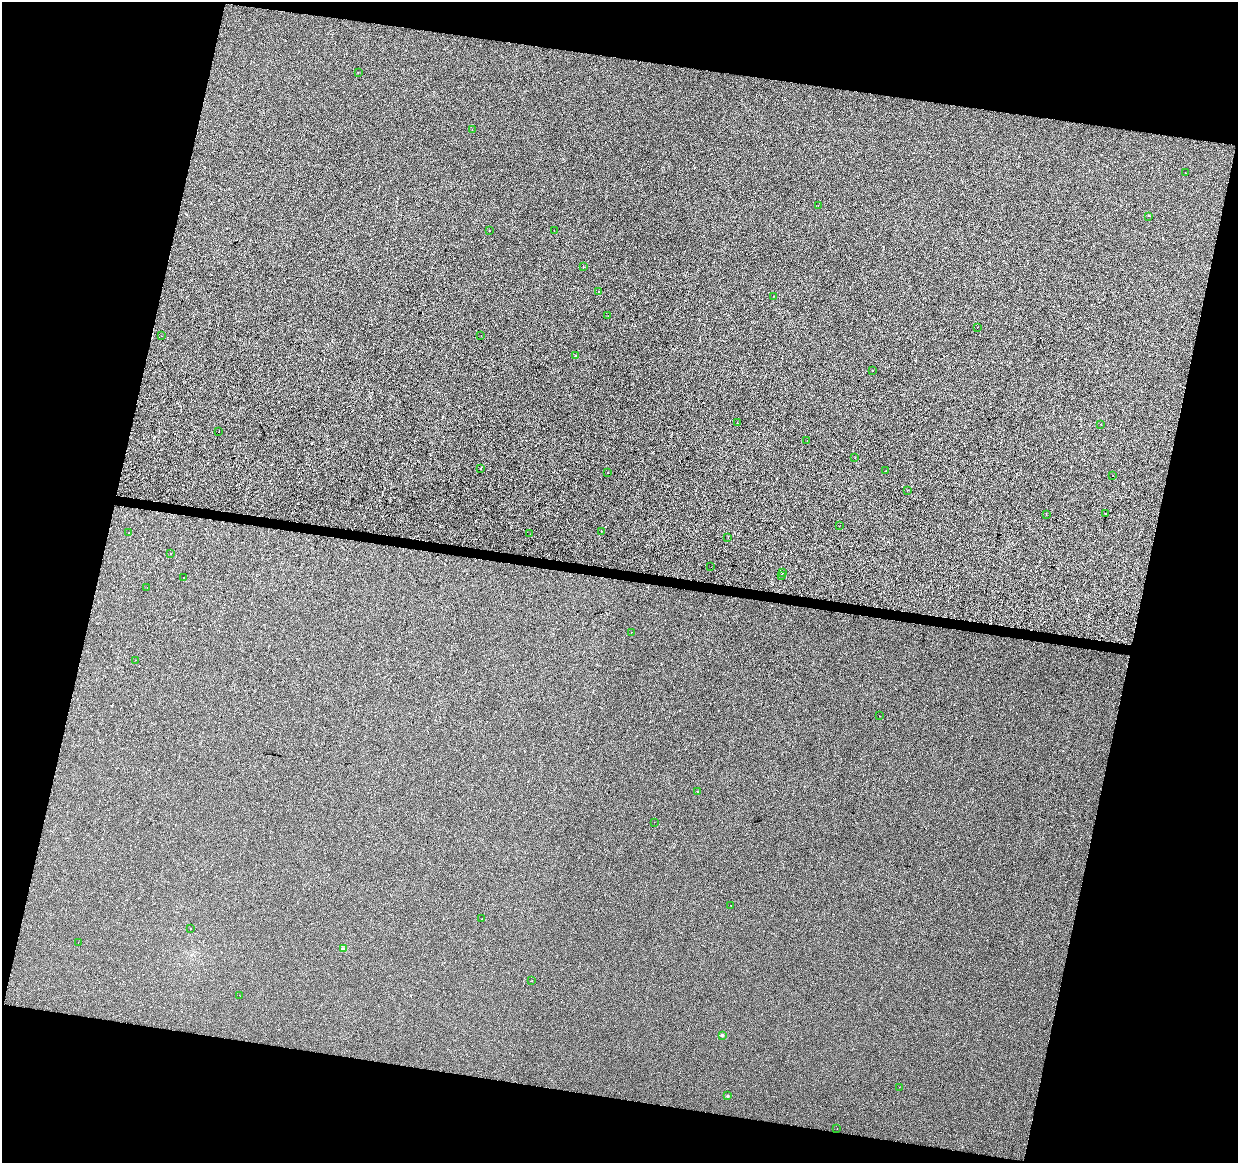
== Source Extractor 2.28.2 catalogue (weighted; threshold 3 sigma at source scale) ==
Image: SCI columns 7-4949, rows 227-4869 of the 4957 x 5153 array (HDU 1 of 3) = the unmasked area's bounding box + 8 px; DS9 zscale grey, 4 x 4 block average (1 PNG px = mean of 4 x 4 image px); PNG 1240 x 1165 px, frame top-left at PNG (2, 2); each listed source drawn as its Kron ellipse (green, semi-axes under 4 px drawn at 4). Shown black and unused: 27% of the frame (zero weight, under 2 of 3 exposures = <1% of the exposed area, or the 3 px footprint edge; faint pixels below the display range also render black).
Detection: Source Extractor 2.28.2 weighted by HDU 2 'WHT'. Background -4.70e-04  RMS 0.0049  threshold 0.0219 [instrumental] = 3 sigma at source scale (4.5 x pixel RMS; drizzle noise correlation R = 1.50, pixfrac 1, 0.0396/0.0396 arcsec/px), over >= 5 px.
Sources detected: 63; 7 cosmic-ray / hot-pixel residue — neither listed nor drawn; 1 coinciding with a brighter row at this scale — not listed separately; the other 55 listed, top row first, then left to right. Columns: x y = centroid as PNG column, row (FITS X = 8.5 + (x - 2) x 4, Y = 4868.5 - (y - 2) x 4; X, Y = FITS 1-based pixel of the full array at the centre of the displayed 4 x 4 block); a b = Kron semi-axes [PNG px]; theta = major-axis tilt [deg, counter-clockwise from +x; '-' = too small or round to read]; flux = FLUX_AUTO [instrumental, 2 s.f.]
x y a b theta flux
358 73 2 2 - 0.67
472 129 2 2 - 0.79
1185 173 2 2 - 1.7
818 206 2 2 - 0.5
1149 216 2 2 - 0.45
489 230 2 2 - 0.68
554 230 2 2 - 0.46
583 267 2 2 - 0.74
598 291 2 2 - 1.7
773 296 2 2 - 3.4
608 316 2 2 - 0.82
977 327 2 2 - 1
481 335 2 2 - 1.4
162 336 2 2 - 0.58
575 356 2 2 - 3.9
872 370 2 2 - 0.8
737 423 2 2 - 0.84
1101 424 2 2 - 0.8
218 432 2 2 - 0.62
807 441 2 2 - 0.58
855 457 2 2 - 3.1
480 468 2 2 - 1.1
886 471 2 2 - 1.9
608 473 2 2 - 2
1113 476 2 2 - 3.2
907 490 2 2 - 0.8
1106 513 2 2 - 0.42
1046 514 2 2 - 1.2
840 525 2 2 - 0.69
601 531 2 2 - 1.1
129 533 2 2 - 1.9
530 534 2 2 - 1.5
728 538 2 2 - 0.52
170 553 2 2 - 0.55
711 567 2 2 - 7.5
783 572 2 2 - 1.2
781 575 2 2 - 3.1
183 577 2 2 - 25
147 587 2 2 - 0.86
631 632 2 2 - 0.51
136 660 2 2 - 0.42
880 716 2 2 - 2.1
697 791 2 2 - 4
654 822 2 2 - 0.61
731 905 2 2 - 1.1
482 919 2 2 - 0.6
191 929 2 2 - 0.67
78 942 2 2 - 0.44
343 949 2 2 - 19
532 981 2 2 - 0.56
240 996 2 2 - 0.46
722 1035 2 2 - 16
899 1087 2 2 - 0.64
727 1096 2 2 - 7.6
837 1128 2 2 - 0.38
Diffuse or blended objects may show on this block-average render without a row.